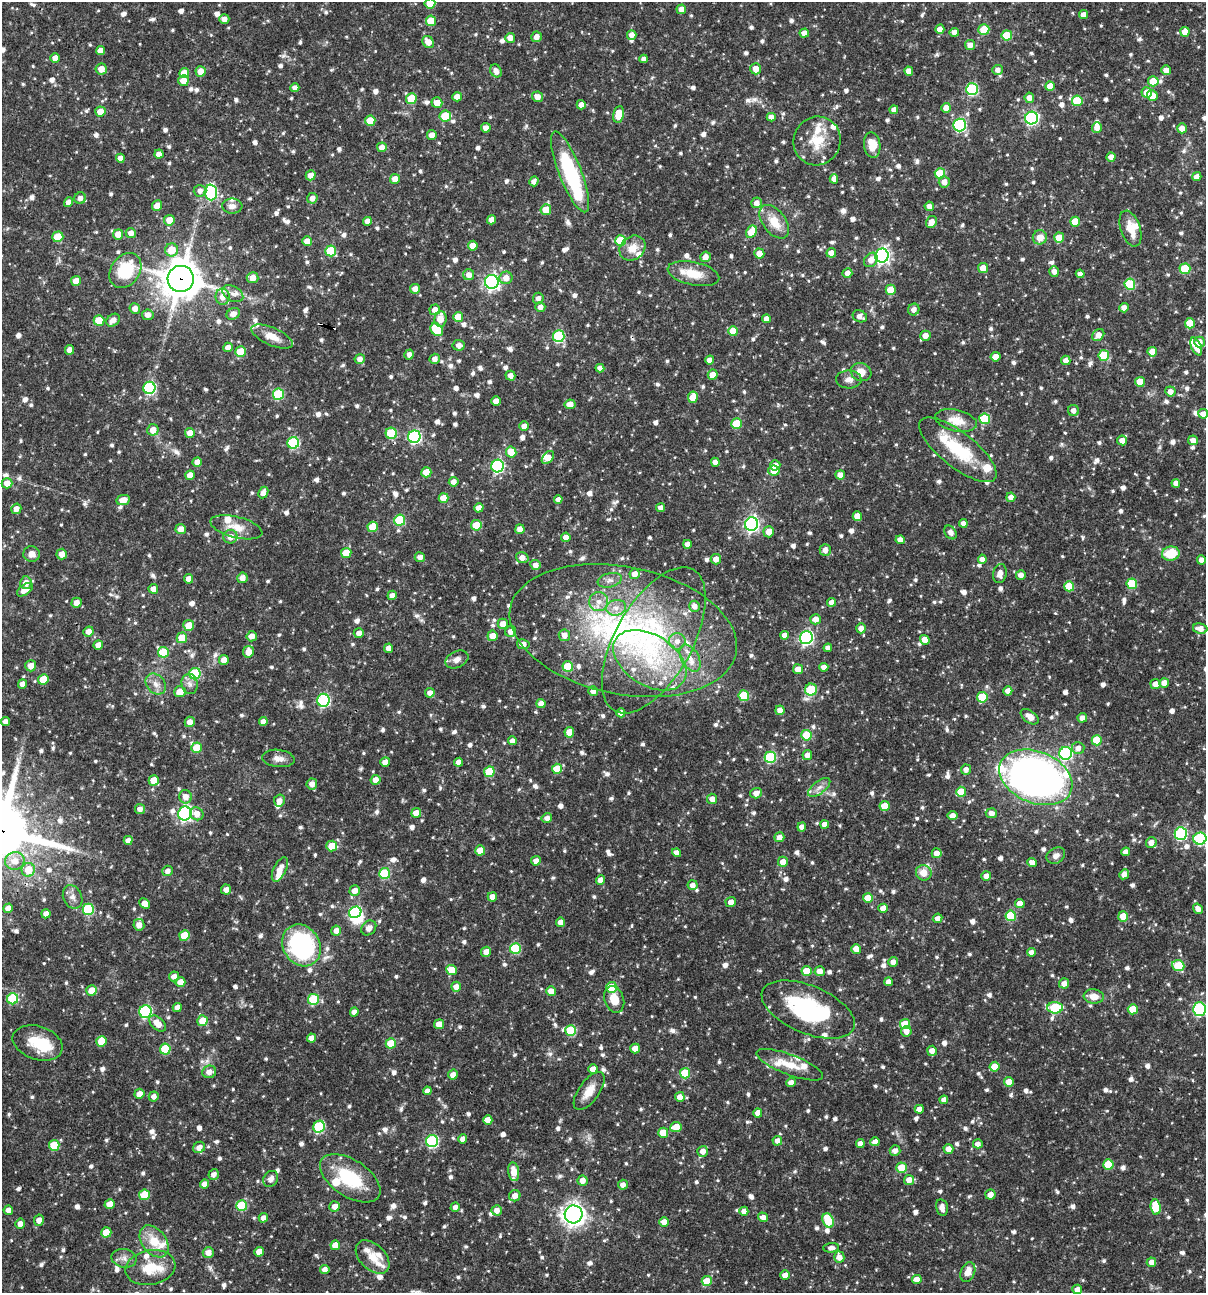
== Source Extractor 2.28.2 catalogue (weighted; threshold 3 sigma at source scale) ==
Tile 11 of 4 x 4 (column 3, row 3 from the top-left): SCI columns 2657-3860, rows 1293-2583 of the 5187 x 5168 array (HDU 1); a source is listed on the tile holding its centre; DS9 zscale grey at full resolution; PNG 1208 x 1295 px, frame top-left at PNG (2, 2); each listed source drawn as its Kron ellipse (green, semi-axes under 4 px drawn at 4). Shown black and unused: <1% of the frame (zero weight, under 3 of 4 exposures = <1% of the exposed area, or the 3 px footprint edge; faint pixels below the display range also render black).
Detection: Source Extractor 2.28.2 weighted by HDU 2 'WHT'; one run over the whole footprint, this tile lists its part. Background 0.0728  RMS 0.0036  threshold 0.016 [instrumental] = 3 sigma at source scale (4.5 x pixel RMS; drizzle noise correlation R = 1.50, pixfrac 1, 0.05/0.05 arcsec/px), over >= 5 px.
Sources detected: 1188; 4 inside a brighter object's white glare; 3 cosmic-ray / hot-pixel residue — neither listed nor drawn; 38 inside a brighter listed object's ellipse — not listed separately; of the other 1143, all 500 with FLUX_AUTO >= 1.74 (the completeness limit of this list) listed and drawn (643 fainter detections not listed), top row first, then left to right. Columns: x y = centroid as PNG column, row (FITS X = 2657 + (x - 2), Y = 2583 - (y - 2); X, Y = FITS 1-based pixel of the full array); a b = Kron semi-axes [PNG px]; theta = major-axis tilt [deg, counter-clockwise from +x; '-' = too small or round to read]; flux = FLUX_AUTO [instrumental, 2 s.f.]
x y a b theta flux
430 3 5 5 - 7.4
681 9 5 5 - 3
1084 15 4 4 - 2.2
224 19 5 4 - 2.2
431 21 5 5 - 8.9
940 29 4 4 - 2.6
984 29 5 5 - 9.2
954 32 4 4 - 2.3
1185 32 5 4 - 4.3
804 33 4 4 - 2.9
632 35 5 4 - 2.3
1007 35 5 5 - 11
536 37 5 5 - 2.4
510 38 5 5 - 2.6
428 42 6 5 - 3.3
970 45 5 5 - 2.6
101 51 4 4 - 2.7
55 58 5 4 - 3.5
644 59 4 4 - 1.8
101 69 5 5 - 3.4
756 69 6 5 - 3.1
998 70 5 5 - 1.8
1166 70 5 4 - 2.3
201 71 5 5 - 4
496 71 7 5 -58 2.1
909 71 4 4 - 3
184 73 5 5 - 5
183 81 5 5 - 3.9
1153 81 5 5 - 8
1050 86 5 4 - 4.5
295 88 4 4 - 2
972 89 6 6 - 35
1147 92 5 5 - 4.9
1152 96 5 5 - 4.3
457 97 5 4 - 2.8
537 97 5 5 - 2.7
1029 98 5 4 - 2.1
411 99 5 5 - 9.4
1077 101 5 5 - 13
437 103 5 5 - 3.8
581 105 4 4 - 2.4
946 108 5 4 - 3.8
894 110 4 4 - 2.4
100 112 5 5 - 3.8
619 114 8 5 81 6.5
445 116 6 5 - 11
771 117 4 4 - 2.1
1032 118 6 6 - 58
370 121 5 5 - 7.5
960 125 6 6 - 49
1097 127 5 5 - 2.6
486 128 5 4 - 2
1182 128 5 4 - 3
432 135 5 5 - 2.6
817 141 24 23 - 11
872 145 13 8 -82 6.2
382 147 5 5 - 2.5
159 154 4 4 - 2.1
1111 157 4 4 - 2.5
120 158 4 4 - 2.3
570 172 43 11 -68 34
940 173 5 5 - 11
311 175 5 5 - 2.9
1197 177 4 4 - 2.4
395 179 5 5 - 3.5
834 179 4 4 - 2
534 181 5 4 - 1.8
944 182 5 5 - 2.7
200 191 6 5 - 1.9
211 192 8 6 -87 48
80 198 6 5 - 1.8
312 198 5 5 - 2.2
68 202 5 4 - 2.6
757 203 5 5 - 2.1
157 205 5 5 - 3.3
232 206 10 7 -2 1.9
929 206 4 4 - 2
546 210 5 5 - 6.4
169 220 5 5 - 4.3
491 220 4 4 - 2.5
367 221 4 4 - 2.1
774 222 19 11 -53 6.6
932 222 6 5 - 2.8
1075 222 5 5 - 6.5
1130 229 18 9 -71 5.2
751 232 7 5 61 8.2
131 233 5 5 - 2.4
118 234 5 5 - 4.7
58 237 5 5 - 9.2
1040 237 7 7 - 4.1
1059 238 5 5 - 7.2
307 241 5 5 - 3.9
620 241 5 5 - 13
473 246 5 5 - 4.1
632 248 14 11 39 4.8
172 250 6 6 - 6.3
331 251 5 5 - 14
759 253 5 5 - 3.6
831 253 4 4 - 3.2
882 256 7 6 - 100
705 257 5 5 - 2.4
871 260 8 6 50 2.9
983 268 5 5 - 3.6
1185 269 5 5 - 14
125 271 19 14 54 17
1054 271 5 5 - 1.9
847 273 5 5 - 2.6
693 274 26 11 -12 7.4
1080 274 4 4 - 1.9
469 275 5 5 - 2.4
252 278 6 5 - 3.6
506 278 6 6 - 2.9
181 279 13 13 - 870
76 281 5 5 - 4.8
492 282 7 7 - 100
1130 284 6 5 - 17
415 289 5 5 - 2.6
891 290 5 5 - 8.9
233 294 11 7 -30 2
223 297 8 7 - 3
538 298 5 5 - 1.8
540 307 5 4 - 1.9
135 308 5 5 - 2.2
1124 308 5 4 - 2.3
435 310 5 5 - 2.5
914 310 6 5 - 1.8
233 314 7 5 28 2.5
148 315 6 5 - 2
860 316 7 5 -25 2.2
458 317 5 5 - 5.6
440 319 8 6 86 4.5
766 319 4 4 - 2.3
113 320 7 5 40 2.3
99 321 5 5 - 7.8
1190 323 5 5 - 7.4
437 330 7 5 -47 10
733 331 5 5 - 6.8
1098 335 7 5 45 3.4
559 336 6 6 - 31
925 336 5 5 - 2.9
272 337 22 9 -24 4.8
1199 342 5 5 - 3
459 345 6 5 - 1.8
228 347 5 4 - 2.2
1196 347 9 5 -68 3.9
70 350 5 4 - 2.7
241 352 5 5 - 9.4
1152 352 5 4 - 4.3
409 354 5 4 - 2.1
1104 355 5 5 - 14
996 357 5 4 - 3.4
360 359 5 4 - 2.1
435 359 5 5 - 1.8
710 360 4 4 - 2.4
1066 360 5 5 - 2.4
600 368 4 4 - 2.2
861 372 10 9 - 4.4
713 375 5 5 - 3.8
510 376 5 5 - 2.1
849 379 13 9 -2 2.4
1140 382 5 4 - 5.8
149 388 6 6 - 43
1170 391 5 5 - 2.4
278 394 5 5 - 22
693 397 6 5 - 5.3
496 401 4 4 - 2.9
570 404 5 4 - 3.1
1073 410 5 5 - 2
1203 414 5 4 - 2.4
985 419 5 5 - 18
956 421 21 11 -12 5.6
736 424 5 5 - 12
524 426 5 4 - 2.6
153 430 6 5 - 3.1
190 433 5 5 - 2.9
391 433 6 5 - 14
414 437 6 6 - 50
1122 440 5 5 - 2.4
1193 440 5 4 - 2.1
293 443 6 6 - 31
958 450 47 17 -38 21
511 452 5 5 - 5.9
548 458 7 5 49 3.5
197 462 5 4 - 2.3
715 462 4 4 - 2.1
775 465 5 5 - 3.6
497 466 6 6 - 49
774 471 6 5 - 4.1
426 472 5 5 - 5.7
190 475 5 4 - 3.6
840 475 5 4 - 2.7
454 482 5 4 - 2.1
7 483 5 5 - 3
1176 483 4 4 - 2.1
263 492 6 4 66 2.6
1011 497 5 4 - 2.6
443 498 5 5 - 5.1
558 499 4 4 - 2.2
123 500 7 5 9 3.9
479 508 5 4 - 2.9
661 508 4 4 - 2.2
16 509 5 5 - 2.3
857 516 5 5 - 4
400 520 5 5 - 18
963 523 4 4 - 1.8
751 524 7 6 - 86
476 525 5 5 - 7
236 527 26 10 -14 5.6
373 527 5 5 - 6.8
181 529 5 5 - 2.9
520 529 5 4 - 2.7
769 532 5 5 - 3.2
950 532 7 5 -56 2.1
230 537 7 6 - 2.7
566 537 4 4 - 2.5
900 540 4 4 - 2.2
687 544 4 4 - 2
825 550 6 5 - 2.3
346 553 5 5 - 7
32 554 8 8 - 2.7
62 554 5 5 - 2.8
1171 554 9 7 10 10
420 557 5 5 - 2
522 558 6 5 - 2.6
716 559 5 5 - 2.5
982 559 5 4 - 2.1
1201 560 5 4 - 2
535 565 5 5 - 2
634 574 5 5 - 2.4
1000 574 9 7 81 2.6
1021 575 5 4 - 2
242 578 5 5 - 2.5
189 579 5 4 - 2.6
610 580 12 7 13 1.9
26 583 6 5 - 2.8
1132 584 5 5 - 13
1069 586 5 5 - 9.8
153 589 5 5 - 3.4
25 590 9 5 36 3
392 595 4 4 - 2
599 602 9 9 - 2.9
831 602 4 4 - 2.2
76 603 5 5 - 2.5
694 606 5 5 - 2
616 608 10 8 9 2.6
816 619 5 5 - 3.1
503 624 5 5 - 2.9
189 625 5 5 - 5.4
861 628 5 5 - 2.2
1200 628 7 5 -9 3
88 631 5 5 - 2.2
510 631 5 5 - 2.1
623 631 115 64 -11 130
359 633 5 5 - 2.2
564 635 6 6 - 2.4
785 635 4 4 - 2.3
252 636 5 5 - 2.6
492 636 5 5 - 3.5
182 638 5 5 - 7.4
806 638 6 6 - 70
654 640 81 38 61 66
925 640 5 4 - 3
677 641 8 8 - 2.5
523 644 6 5 - 2.4
98 645 5 4 - 2.6
389 648 5 4 - 2.6
828 648 4 4 - 1.7
163 652 5 5 - 13
248 652 6 5 - 3.4
690 658 15 8 -60 3.6
224 660 5 5 - 2.9
457 660 12 8 25 2
650 660 40 25 -32 31
31 666 5 5 - 2.8
568 667 5 5 - 14
824 667 4 4 - 2.3
798 669 5 5 - 3.4
195 674 6 5 - 23
43 679 5 5 - 6.1
1164 683 5 4 - 2.6
22 684 5 4 - 2.3
156 684 11 9 -48 2.7
190 684 10 8 -78 1.9
1155 684 5 5 - 2.6
811 690 6 6 - 14
593 691 5 4 - 2.3
1008 691 4 4 - 2.9
180 692 6 5 - 4.4
430 693 5 5 - 2.4
744 696 5 5 - 16
982 697 5 5 - 13
323 700 6 6 - 47
541 704 4 4 - 2.4
780 710 4 4 - 2.4
621 713 4 4 - 2.5
1030 717 10 6 -36 2.8
1082 718 5 4 - 2.3
5 721 4 4 - 1.7
263 721 4 4 - 1.9
190 722 5 5 - 2.7
569 732 5 5 - 4.5
806 735 5 5 - 10
1097 740 5 5 - 9.9
512 741 4 4 - 2.2
197 748 5 5 - 6.9
1078 748 6 6 - 2.2
1066 753 6 6 - 47
807 755 5 5 - 2.3
770 757 5 5 - 32
278 758 16 8 -6 2.6
385 762 5 4 - 2.5
459 762 4 4 - 2.4
557 769 5 5 - 8.5
966 769 5 5 - 1.8
489 772 5 5 - 15
1036 777 38 25 -22 200
154 780 5 5 - 5.9
376 780 5 5 - 2.7
312 784 5 5 - 2.3
819 787 13 6 37 2
961 792 5 5 - 9.4
756 793 6 5 - 2.5
186 797 7 6 - 2.8
712 799 5 5 - 2.4
279 800 6 5 - 2
885 806 5 5 - 6.3
140 809 5 5 - 2.2
185 813 7 6 - 74
416 813 5 5 - 4.1
991 813 5 5 - 2.5
197 814 7 6 - 2.7
952 816 5 4 - 2.7
547 818 5 4 - 1.8
825 824 4 4 - 2.6
802 827 4 4 - 2.3
1181 833 6 6 - 39
779 837 5 5 - 2.4
1200 839 6 6 - 34
128 840 4 4 - 2.2
1151 843 5 5 - 2.7
332 846 5 5 - 6.6
480 850 5 5 - 5.5
1126 852 4 4 - 2.2
677 853 4 4 - 2.2
937 853 5 5 - 2.9
1056 856 10 7 31 1.9
15 861 10 9 - 4.3
536 861 5 4 - 1.8
783 862 5 5 - 3
1032 862 5 4 - 2.4
280 869 13 6 64 4
28 870 7 6 - 6.9
168 871 5 5 - 1.8
385 873 5 5 - 20
924 873 8 7 - 3.9
1124 874 5 4 - 2.7
986 876 5 5 - 2.5
601 880 5 4 - 2.8
693 885 5 5 - 2.1
226 889 5 5 - 2
355 890 5 5 - 2.7
73 897 12 9 -67 2.3
492 897 4 4 - 3.1
868 898 5 5 - 7.4
731 902 5 5 - 2.5
1020 903 4 4 - 3.4
145 904 6 4 -43 3.2
8 908 5 4 - 2.5
883 908 4 4 - 3.1
88 909 5 5 - 23
1198 909 6 4 -57 2.2
355 912 6 5 - 41
46 914 4 4 - 2.2
1011 916 5 5 - 16
1123 916 5 5 - 6.6
938 918 5 4 - 2.1
560 922 5 4 - 2.2
139 925 6 5 - 2.7
369 928 8 6 45 2.4
336 931 5 5 - 2.2
184 935 5 5 - 7.9
301 945 22 18 -58 54
515 948 5 5 - 19
856 949 5 4 - 4.4
486 952 5 5 - 2.9
1031 952 4 4 - 2.4
893 962 5 4 - 2.1
1178 966 6 5 - 13
452 970 5 5 - 6.2
807 971 5 5 - 7.3
820 971 5 5 - 3.3
174 976 5 5 - 2.1
180 982 5 5 - 3.9
888 982 4 4 - 2.1
1064 983 5 5 - 2.3
456 987 5 5 - 2.5
611 987 5 5 - 11
91 990 5 5 - 4.6
551 991 5 5 - 3.3
1094 996 10 7 -5 3.6
13 999 5 5 - 22
314 999 5 5 - 19
614 999 14 9 -71 5.3
177 1007 4 4 - 2.5
1055 1008 8 5 -1 23
808 1009 49 24 -22 43
1133 1009 5 5 - 8.2
1199 1009 6 6 - 38
145 1012 6 6 - 41
354 1012 4 4 - 2
202 1021 5 5 - 6
158 1023 10 6 -43 3.9
439 1024 5 5 - 4
905 1024 5 5 - 8.7
571 1030 5 5 - 17
906 1031 5 5 - 2.8
311 1038 4 4 - 2.5
101 1041 5 5 - 7.6
38 1043 26 16 -17 10
391 1043 5 5 - 10
635 1048 5 5 - 3.9
165 1049 5 5 - 16
932 1051 5 4 - 2.5
790 1065 35 10 -21 7.2
995 1067 5 5 - 5.5
593 1069 4 4 - 2.7
209 1072 7 6 - 2.3
685 1073 5 5 - 14
453 1075 5 5 - 2.4
791 1082 4 4 - 2.3
1009 1082 5 5 - 4
427 1091 4 4 - 1.8
589 1091 22 10 55 5
139 1094 5 5 - 2.7
154 1096 5 5 - 1.8
680 1097 5 5 - 2.6
944 1100 4 4 - 1.9
919 1109 4 4 - 2.5
758 1113 4 4 - 3
488 1120 4 4 - 2.9
319 1127 6 5 - 23
676 1127 6 5 - 5.3
663 1133 5 5 - 6.1
463 1139 4 4 - 2.5
432 1141 6 6 - 39
777 1141 5 4 - 2.1
875 1142 5 4 - 2.8
860 1143 4 4 - 2.2
978 1144 5 4 - 1.9
54 1145 5 5 - 12
199 1147 6 5 - 2.6
948 1149 5 5 - 3
895 1150 5 5 - 1.9
703 1151 5 5 - 2.3
1108 1164 5 5 - 12
902 1168 5 5 - 8.9
514 1172 9 5 -82 4.1
214 1174 5 5 - 1.8
350 1178 34 18 -33 20
271 1179 8 7 - 1.9
909 1180 5 5 - 3.1
582 1181 5 5 - 2.5
205 1184 4 4 - 2.4
623 1185 5 5 - 1.9
144 1195 5 5 - 12
990 1195 5 5 - 2.4
515 1196 6 5 - 2.4
110 1204 5 4 - 3.5
242 1206 5 5 - 19
335 1206 5 5 - 2.6
455 1207 5 4 - 1.8
942 1207 8 5 -78 1.8
1156 1207 7 5 -83 12
8 1210 5 5 - 2
497 1210 5 5 - 2.4
744 1211 4 4 - 2.3
574 1214 9 9 - 230
763 1217 5 4 - 2.3
263 1218 5 4 - 2.1
39 1220 6 5 - 2.5
828 1220 7 5 -67 11
664 1222 5 4 - 2.9
20 1224 5 4 - 2.1
106 1232 5 5 - 6.5
154 1241 18 12 -53 7.8
335 1245 5 4 - 4.5
831 1248 8 5 5 1.7
208 1252 5 5 - 2.8
259 1252 5 4 - 3.2
373 1257 20 12 -45 5.1
839 1257 6 5 - 2.6
124 1258 13 9 -11 2.4
1151 1262 5 4 - 2.2
150 1267 25 17 11 10
325 1270 4 4 - 2.2
968 1272 10 7 67 3.8
785 1275 5 4 - 2.7
917 1280 5 4 - 3.5
707 1281 5 5 - 7.2
1077 1289 5 5 - 2.3
Overlapping masked pixels (flux is a lower limit): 2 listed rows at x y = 181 279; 391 433
Isophote crosses this tile's border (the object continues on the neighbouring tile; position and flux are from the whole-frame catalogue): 4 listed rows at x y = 430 3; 1203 414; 1200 839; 1199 1009